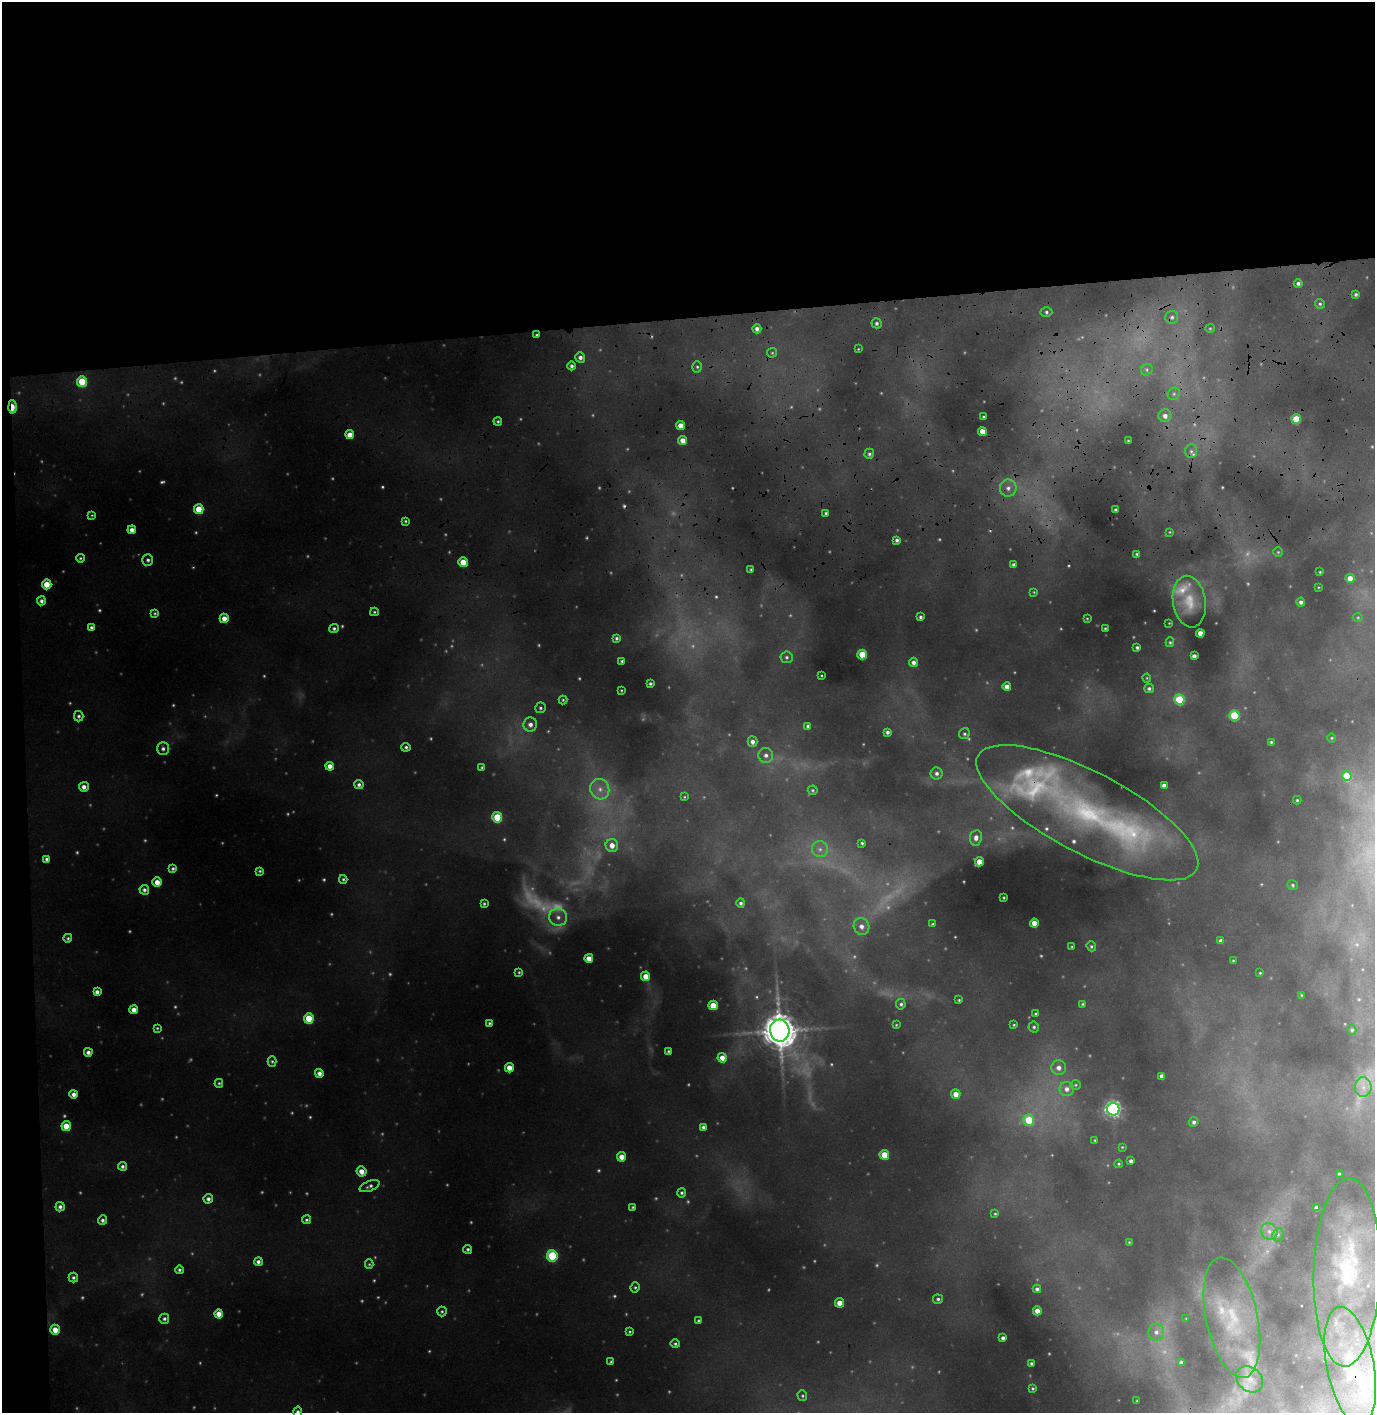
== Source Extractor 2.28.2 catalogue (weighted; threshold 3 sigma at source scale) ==
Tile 1 of 3 x 3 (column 1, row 1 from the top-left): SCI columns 161-1533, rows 3383-4793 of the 4544 x 5356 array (HDU 1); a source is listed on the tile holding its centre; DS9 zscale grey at full resolution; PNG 1377 x 1415 px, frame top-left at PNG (2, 2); each listed source drawn as its Kron ellipse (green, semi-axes under 4 px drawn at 4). Shown black and unused: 24% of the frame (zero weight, under 3 of 4 exposures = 24% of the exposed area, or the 3 px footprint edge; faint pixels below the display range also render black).
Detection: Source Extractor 2.28.2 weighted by HDU 2 'WHT'; one run over the whole footprint, this tile lists its part. Background 0.134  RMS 0.015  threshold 0.0686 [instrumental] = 3 sigma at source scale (4.5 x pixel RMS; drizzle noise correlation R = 1.50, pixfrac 1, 0.05/0.05 arcsec/px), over >= 5 px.
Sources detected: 317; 88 too faint to see at this stretch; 1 cosmic-ray / hot-pixel residue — neither listed nor drawn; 6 inside a brighter listed object's ellipse — not listed separately; the other 222 listed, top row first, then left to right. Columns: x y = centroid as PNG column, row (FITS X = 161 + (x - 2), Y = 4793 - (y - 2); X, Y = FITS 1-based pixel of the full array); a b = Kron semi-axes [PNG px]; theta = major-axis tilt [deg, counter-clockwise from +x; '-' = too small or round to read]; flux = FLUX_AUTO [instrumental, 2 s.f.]
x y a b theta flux
1298 283 4 4 - 4.2
1356 294 3 3 - 3.2
1320 304 5 4 - 2.8
1046 312 6 5 - 3.5
1172 317 6 6 - 4.4
877 323 5 5 - 4.2
1210 328 5 4 - 2
757 329 4 4 - 6.5
537 335 3 3 - 2.4
858 349 3 3 - 1.2
772 353 5 4 - 2.1
580 357 5 5 - 6.9
571 366 4 4 - 4.3
697 367 6 5 - 3.1
1147 370 6 5 - 3.5
82 382 5 5 - 67
1174 394 6 5 - 4.1
12 407 6 3 -88 51
1165 416 6 6 - 9.4
983 417 3 2 - 1.7
1296 419 5 4 - 49
498 421 4 4 - 2.5
681 426 4 4 - 16
982 431 4 4 - 16
350 435 4 4 - 17
683 440 4 4 - 14
1128 441 2 2 - 1.5
1191 451 7 6 - 4.7
869 454 5 5 - 3.7
1008 488 8 8 - 9.8
199 509 5 4 - 40
1116 510 3 3 - 3.6
826 513 4 4 - 2.7
92 515 4 3 - 1.5
405 521 4 3 - 2
132 530 4 4 - 9.7
1170 532 3 3 - 1.3
897 540 4 4 - 4
1278 552 5 5 - 2.1
1137 554 3 3 - 2.3
80 558 4 4 - 2.4
148 560 6 5 - 4.1
463 562 5 4 - 34
1014 565 4 3 - 4.4
751 570 3 3 - 2.1
1320 572 3 3 - 1.7
1350 578 4 4 - 15
47 584 5 4 - 29
1318 587 3 2 - 1.2
1034 592 4 4 - 1.4
41 601 4 4 - 5.1
1189 602 26 16 -81 35
1301 602 4 4 - 4.9
374 612 4 3 - 2.1
155 613 4 4 - 2.1
920 617 4 3 - 3.1
1358 617 5 3 - 1.6
224 618 4 4 - 14
1087 618 3 2 - 1.3
1169 623 2 2 - 0.88
91 627 4 4 - 3.4
334 628 5 4 - 3.6
1105 628 3 3 - 1.8
1200 633 4 4 - 13
616 638 4 4 - 3.1
1170 642 5 4 - 2.1
1137 647 3 3 - 3.1
862 655 5 4 - 45
1194 656 4 4 - 6.6
787 657 6 6 - 3.7
622 661 3 3 - 2.2
914 662 5 4 - 6.6
821 676 2 2 - 1.2
1147 678 4 4 - 1.6
650 684 3 3 - 2.8
1007 687 4 4 - 11
1149 688 5 4 - 3.8
621 690 3 2 - 1.3
563 700 4 4 - 2.1
1179 700 5 5 - 75
540 708 5 5 - 3.3
1234 715 5 5 - 79
79 716 5 4 - 3.4
530 724 7 6 - 8.7
808 726 4 3 - 3.2
887 732 4 3 - 4.4
964 734 6 5 - 3
1332 738 5 3 - 1.5
752 742 5 5 - 7.3
1271 742 4 4 - 2.5
406 747 4 4 - 3.5
163 748 6 6 - 4.8
766 755 7 7 - 7.2
330 766 4 4 - 14
482 767 4 3 - 2.2
937 773 6 6 - 5.4
1347 776 5 5 - 37
359 785 4 4 - 4.5
1164 785 4 4 - 7.4
84 787 5 5 - 9
600 789 10 9 - 14
813 790 5 5 - 2.5
684 797 4 3 - 1.5
1297 800 4 3 - 2.1
1087 813 123 40 -28 380
497 817 5 5 - 69
976 838 8 6 82 8.5
862 843 4 3 - 2.4
612 845 6 6 - 15
820 849 8 7 - 8.5
46 859 4 3 - 3.8
979 862 5 4 - 22
173 869 4 4 - 3.1
260 871 4 3 - 2.1
343 879 4 3 - 2.3
157 882 4 4 - 18
1293 885 5 4 - 2.5
144 890 5 4 - 4.8
1004 898 3 2 - 1.4
741 903 5 4 - 3.5
484 904 4 3 - 2.4
558 917 9 8 - 12
1034 923 4 4 - 15
933 924 3 3 - 2.3
861 926 8 7 - 9.7
68 938 4 4 - 2.5
1221 941 4 4 - 5.9
1091 946 5 4 - 2.7
1072 947 3 2 - 1.5
589 958 4 4 - 15
1233 960 3 2 - 1.5
519 972 4 3 - 2
1260 973 3 3 - 1.4
646 976 5 4 - 18
97 992 4 4 - 6.6
1301 995 3 3 - 1.3
959 1000 3 3 - 1.8
901 1004 5 5 - 3.7
1082 1004 4 3 - 1.8
713 1005 5 4 - 32
134 1010 4 4 - 12
1036 1014 3 3 - 2.1
309 1018 5 5 - 51
489 1023 3 3 - 2.4
896 1025 3 3 - 1.5
1014 1025 4 3 - 1.8
1034 1027 5 5 - 3
157 1028 4 4 - 2.1
1352 1030 5 4 - 2.6
780 1031 11 9 -77 2900
668 1051 4 4 - 2.2
88 1052 4 4 - 6.1
722 1058 5 4 - 14
272 1061 5 4 - 2.5
509 1068 4 4 - 19
1059 1068 7 7 - 9.7
319 1073 4 4 - 8.1
1162 1076 4 4 - 8.8
219 1083 4 3 - 2.2
1076 1085 5 5 - 2.3
1363 1087 10 8 90 12
1067 1089 7 7 - 9.3
74 1094 4 4 - 7.4
956 1094 5 4 - 17
1113 1109 6 6 - 500
1029 1120 6 5 - 54
1194 1122 5 4 - 4.5
66 1126 5 4 - 31
703 1127 4 4 - 4.2
1095 1140 3 3 - 1.5
1122 1147 4 3 - 1.4
884 1155 5 4 - 32
622 1157 5 4 - 16
1131 1161 4 3 - 4.7
1119 1164 4 3 - 1.8
122 1166 4 4 - 4.3
361 1171 5 5 - 14
1339 1174 3 2 - 1.5
369 1186 10 5 21 4.9
682 1193 4 4 - 3.3
208 1199 5 4 - 5.7
60 1207 5 4 - 5.2
633 1207 3 3 - 1.8
1317 1208 4 4 - 8.2
995 1214 4 3 - 1.9
102 1220 5 4 - 3.8
306 1220 4 4 - 3
1269 1231 9 7 -48 8.5
1278 1235 7 5 68 3.4
1129 1242 3 3 - 1.4
468 1249 4 4 - 3.4
552 1256 5 5 - 120
258 1262 4 4 - 6.3
369 1264 5 4 - 2.1
179 1270 4 4 - 3.3
1347 1272 94 33 88 190
73 1277 5 5 - 3.7
635 1287 5 4 - 2.6
1037 1289 4 4 - 4
938 1299 5 4 - 3.4
840 1303 4 4 - 17
442 1311 5 4 - 2.7
1037 1311 4 4 - 13
219 1314 4 4 - 15
1232 1318 61 26 -78 120
164 1319 5 5 - 4.1
1186 1319 3 2 - 0.95
698 1321 4 3 - 1.9
55 1330 5 5 - 20
630 1332 3 3 - 2
1156 1332 8 8 - 9.1
1003 1338 4 4 - 5
675 1344 5 4 - 3.2
611 1362 3 3 - 1.8
1181 1362 4 3 - 3.2
1031 1363 3 3 - 2.7
1350 1366 60 23 -79 130
1250 1379 15 11 -41 17
1033 1388 3 3 - 1.9
802 1396 5 5 - 2.3
1137 1401 3 2 - 1.6
298 1412 5 4 - 4.5
Overlapping masked pixels (flux is a lower limit): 4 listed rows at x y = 537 335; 12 407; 1087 813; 1350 1366
Isophote crosses this tile's border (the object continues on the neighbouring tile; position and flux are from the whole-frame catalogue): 3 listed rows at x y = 1347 1272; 1350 1366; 298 1412